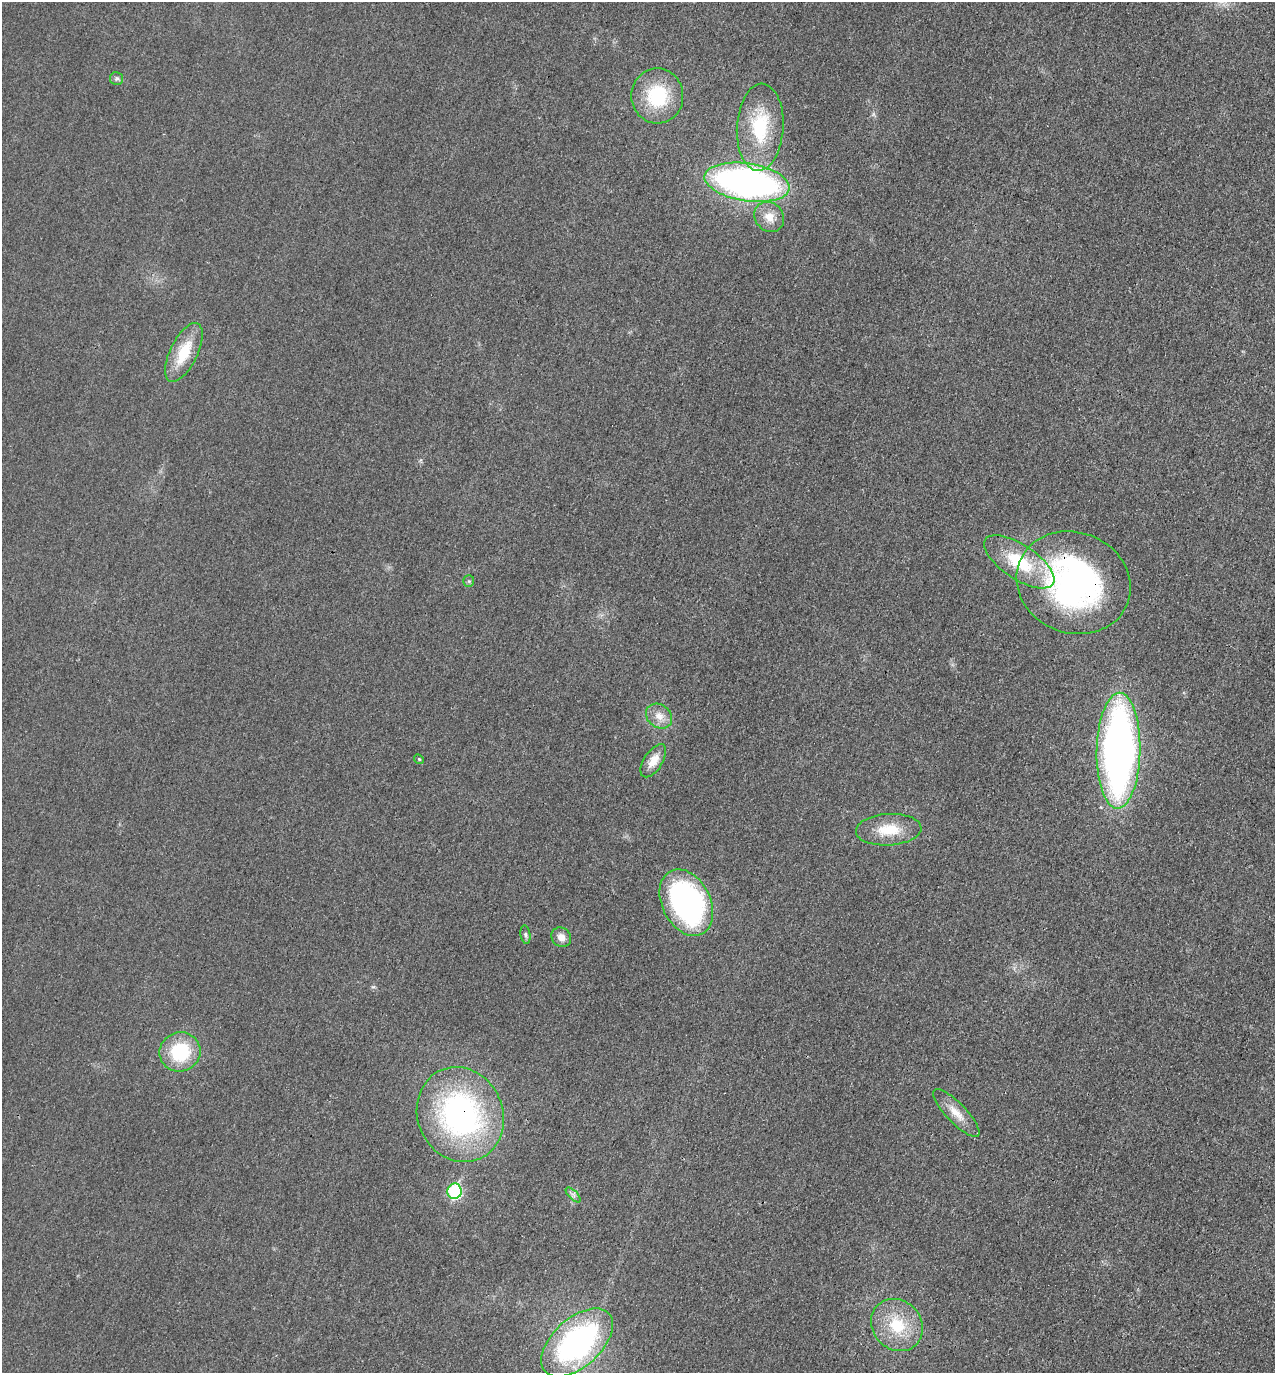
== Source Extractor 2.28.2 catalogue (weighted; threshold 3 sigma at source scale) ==
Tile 6 of 4 x 4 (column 2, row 2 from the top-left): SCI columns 1431-2703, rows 2763-4133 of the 5537 x 5528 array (HDU 1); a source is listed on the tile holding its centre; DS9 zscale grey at full resolution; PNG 1277 x 1375 px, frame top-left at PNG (2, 2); each listed source drawn as its Kron ellipse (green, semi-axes under 4 px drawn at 4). Shown black and unused: <1% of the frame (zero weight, under 3 of 4 exposures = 2% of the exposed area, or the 3 px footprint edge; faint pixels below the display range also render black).
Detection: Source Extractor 2.28.2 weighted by HDU 2 'WHT'; one run over the whole footprint, this tile lists its part. Background 0.0264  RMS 0.006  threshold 0.027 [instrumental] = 3 sigma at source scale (4.5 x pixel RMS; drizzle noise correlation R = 1.50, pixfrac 1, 0.05/0.05 arcsec/px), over >= 5 px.
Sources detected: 25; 1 inside a brighter object's white glare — neither listed nor drawn; the other 24 listed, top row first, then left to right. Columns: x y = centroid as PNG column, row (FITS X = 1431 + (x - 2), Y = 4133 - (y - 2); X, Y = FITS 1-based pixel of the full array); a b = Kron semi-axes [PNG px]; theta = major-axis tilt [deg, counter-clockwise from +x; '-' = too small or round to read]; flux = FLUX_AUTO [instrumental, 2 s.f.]
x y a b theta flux
117 78 6 6 - 1.5
657 96 27 26 - 35
760 127 44 23 86 39
747 182 43 19 -9 250
769 217 16 14 -49 8.3
184 352 32 13 64 22
1019 562 40 17 -34 35
469 581 6 5 - 0.92
1073 583 58 50 -21 190
659 716 14 11 -37 6.6
1118 751 58 22 89 350
419 759 5 4 - 0.7
653 761 19 9 57 8.1
889 830 33 15 3 18
686 903 35 24 -63 150
525 935 9 5 -80 1.5
561 937 10 9 - 4.7
180 1052 20 19 - 35
956 1113 32 10 -46 9.6
460 1114 48 42 -66 160
455 1191 8 7 - 67
573 1195 10 3 -45 1.6
897 1325 27 24 -47 27
577 1343 43 24 43 150
Overlapping masked pixels (flux is a lower limit): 2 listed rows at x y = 1073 583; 460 1114
Unlisted compact peaks at least as high as the median listed source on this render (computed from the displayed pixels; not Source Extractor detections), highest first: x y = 373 987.